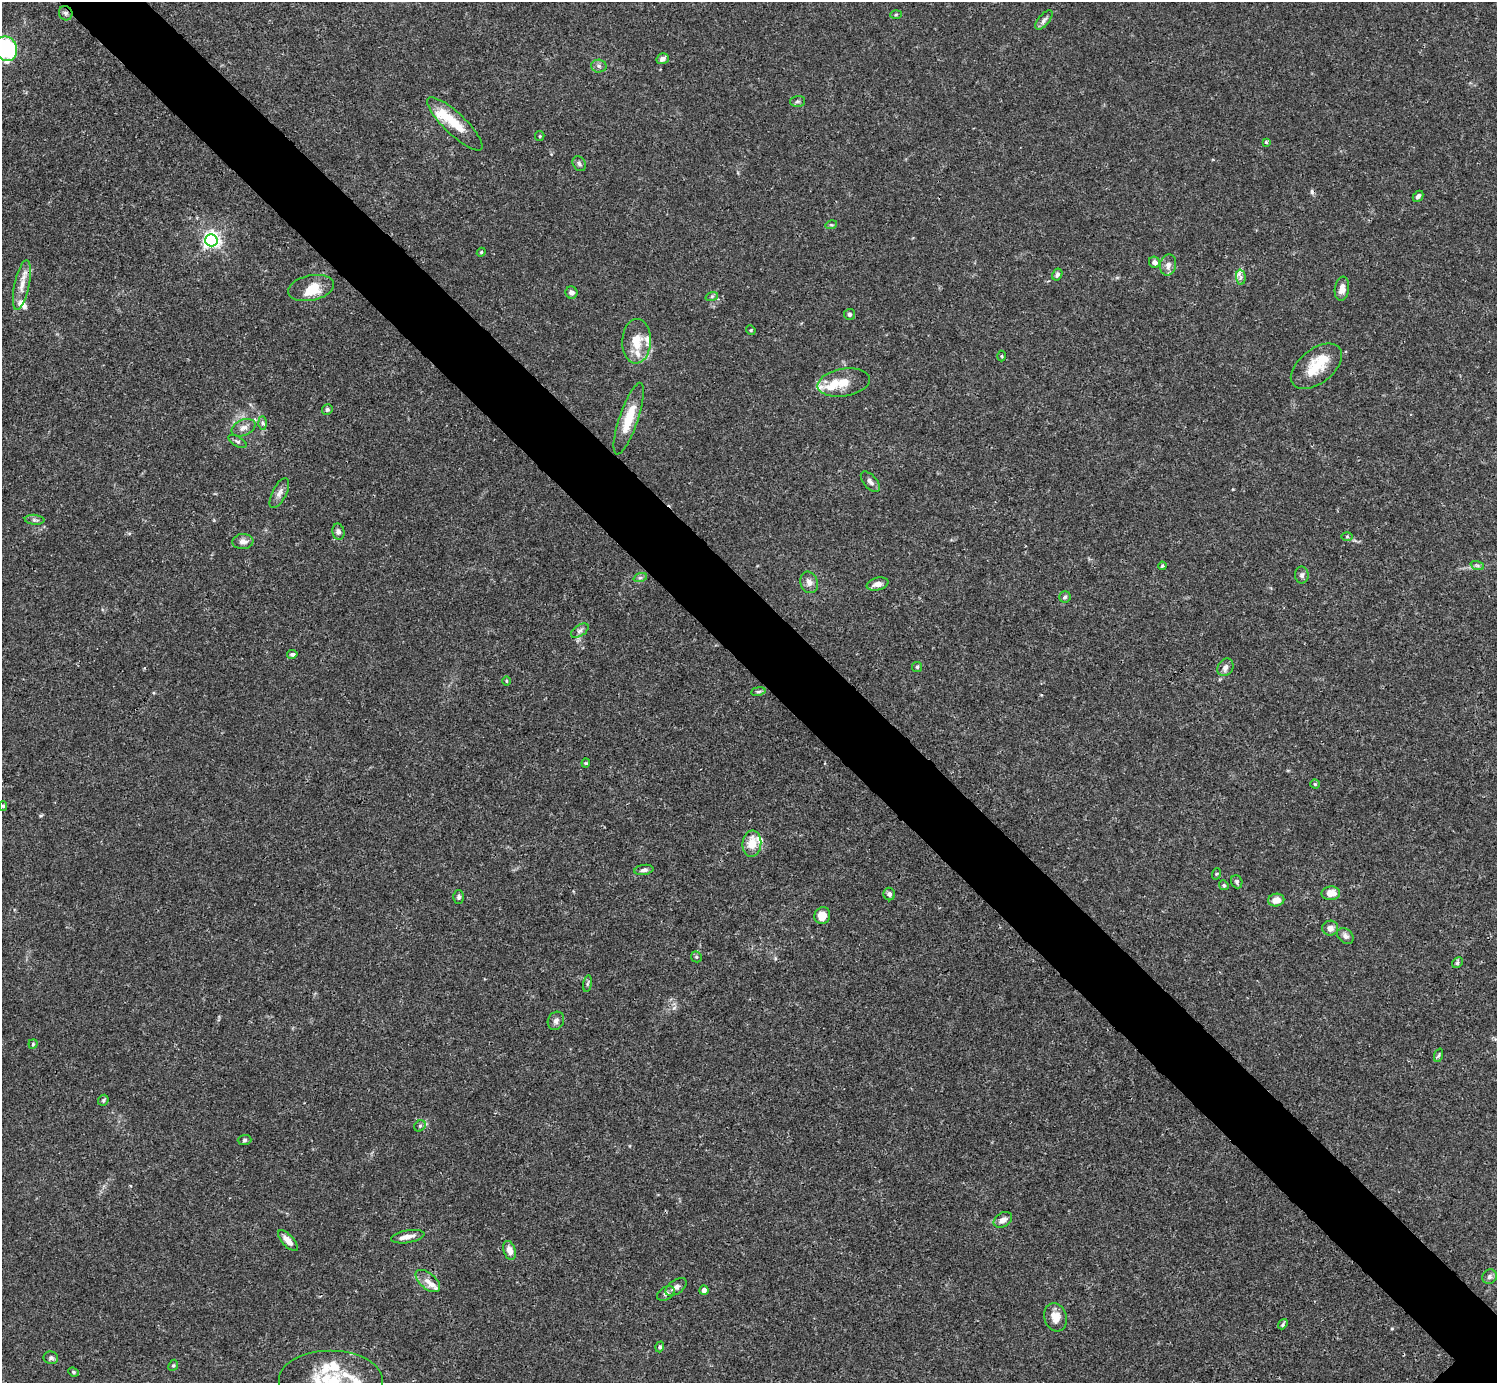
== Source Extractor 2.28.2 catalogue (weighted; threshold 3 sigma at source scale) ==
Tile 11 of 4 x 4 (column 3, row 3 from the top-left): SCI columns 2991-4485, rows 1539-2919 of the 5982 x 5981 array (HDU 1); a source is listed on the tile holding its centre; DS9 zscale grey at full resolution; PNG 1499 x 1385 px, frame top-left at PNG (2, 2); each listed source drawn as its Kron ellipse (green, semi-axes under 4 px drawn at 4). Shown black and unused: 6% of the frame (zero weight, under 3 of 4 exposures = <1% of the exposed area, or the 3 px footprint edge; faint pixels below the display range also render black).
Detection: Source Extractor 2.28.2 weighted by HDU 2 'WHT'; one run over the whole footprint, this tile lists its part. Background 0.0164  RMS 0.0022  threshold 0.00989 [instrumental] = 3 sigma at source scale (4.5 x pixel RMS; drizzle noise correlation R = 1.50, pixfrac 1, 0.05/0.05 arcsec/px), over >= 5 px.
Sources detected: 109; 2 inside a brighter object's white glare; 1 cosmic-ray / hot-pixel residue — neither listed nor drawn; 12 inside a brighter listed object's ellipse — not listed separately; the other 94 listed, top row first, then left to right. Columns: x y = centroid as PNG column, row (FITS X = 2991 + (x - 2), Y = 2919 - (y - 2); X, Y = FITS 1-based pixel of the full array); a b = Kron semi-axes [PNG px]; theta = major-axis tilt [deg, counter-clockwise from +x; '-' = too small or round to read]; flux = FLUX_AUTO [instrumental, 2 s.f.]
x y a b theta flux
66 13 7 6 - 0.61
896 15 6 4 3 0.25
1044 20 11 5 51 0.76
6 49 12 10 -68 28
663 59 6 5 - 0.96
599 66 7 6 - 0.64
797 101 7 5 2 0.41
455 124 36 10 -44 6.1
540 136 5 4 - 0.26
1266 142 3 3 - 0.36
579 164 8 6 -56 0.55
1418 196 6 4 45 0.62
831 225 6 4 17 0.26
211 240 6 6 - 85
481 252 4 4 - 0.26
1155 262 6 5 - 0.99
1168 265 10 8 77 1.2
1057 274 6 4 61 0.66
1241 277 7 5 -88 0.64
22 285 25 7 78 2.4
311 288 23 12 11 3.6
1342 289 12 7 82 1.8
571 292 6 6 - 0.89
712 296 6 4 19 0.33
849 314 5 5 - 0.46
751 330 5 4 - 0.28
637 341 22 14 87 4.9
1002 356 5 3 - 0.22
1316 366 29 17 38 6.3
844 383 26 13 10 3.9
327 409 5 5 - 0.46
629 419 37 9 71 5.9
262 423 7 4 -89 0.47
243 428 12 8 23 1.3
237 441 10 5 -30 0.52
870 482 12 6 -49 0.92
279 493 16 7 63 1.2
35 520 10 5 -6 0.61
338 532 8 6 -77 0.67
1347 537 6 4 -1 0.28
243 542 10 7 6 1.2
1477 565 7 4 -19 0.43
1162 566 4 4 - 0.26
1302 575 8 7 - 0.7
640 578 7 4 19 0.41
809 582 11 8 -71 1.2
878 584 11 6 13 1.2
1065 597 6 5 - 0.43
580 631 10 5 33 0.68
292 654 5 4 - 0.49
917 667 5 5 - 0.34
1225 667 9 7 57 0.99
506 681 5 3 - 0.2
758 691 7 3 9 0.37
586 763 4 4 - 0.22
1315 784 4 4 - 0.25
3 806 5 4 - 0.33
752 844 13 9 84 3.5
644 870 10 5 9 0.77
1216 874 6 3 70 0.25
1237 882 7 5 -69 0.47
1224 885 5 4 - 0.31
1331 893 9 6 3 2.5
889 894 6 5 - 0.63
459 897 7 5 89 0.5
1276 900 8 6 11 1.9
822 916 8 7 - 2.8
1330 928 8 7 - 1.2
1345 936 9 7 -40 0.82
696 957 6 5 - 0.34
1457 963 6 4 46 0.4
588 984 8 4 81 0.45
556 1021 9 8 - 0.81
33 1044 5 4 - 0.27
1439 1055 7 4 70 0.35
103 1100 6 5 - 0.31
420 1126 6 5 - 0.41
245 1140 7 5 2 0.41
1003 1220 10 7 33 1.2
408 1237 17 6 10 1.4
288 1241 13 5 -47 1.9
509 1250 10 6 -71 1.6
1489 1277 8 7 - 0.62
428 1281 15 7 -40 1.7
676 1287 12 6 34 1
704 1290 5 4 - 0.85
666 1293 9 6 32 0.68
1055 1317 14 11 -73 2.5
1283 1324 5 4 - 0.34
660 1347 5 4 - 0.46
51 1358 7 6 - 0.53
173 1365 6 4 66 0.31
73 1372 5 4 - 0.33
330 1381 52 31 0 17
Overlapping masked pixels (flux is a lower limit): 1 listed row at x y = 66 13
Isophote crosses this tile's border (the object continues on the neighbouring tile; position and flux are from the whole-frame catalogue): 2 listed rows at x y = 6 49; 330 1381